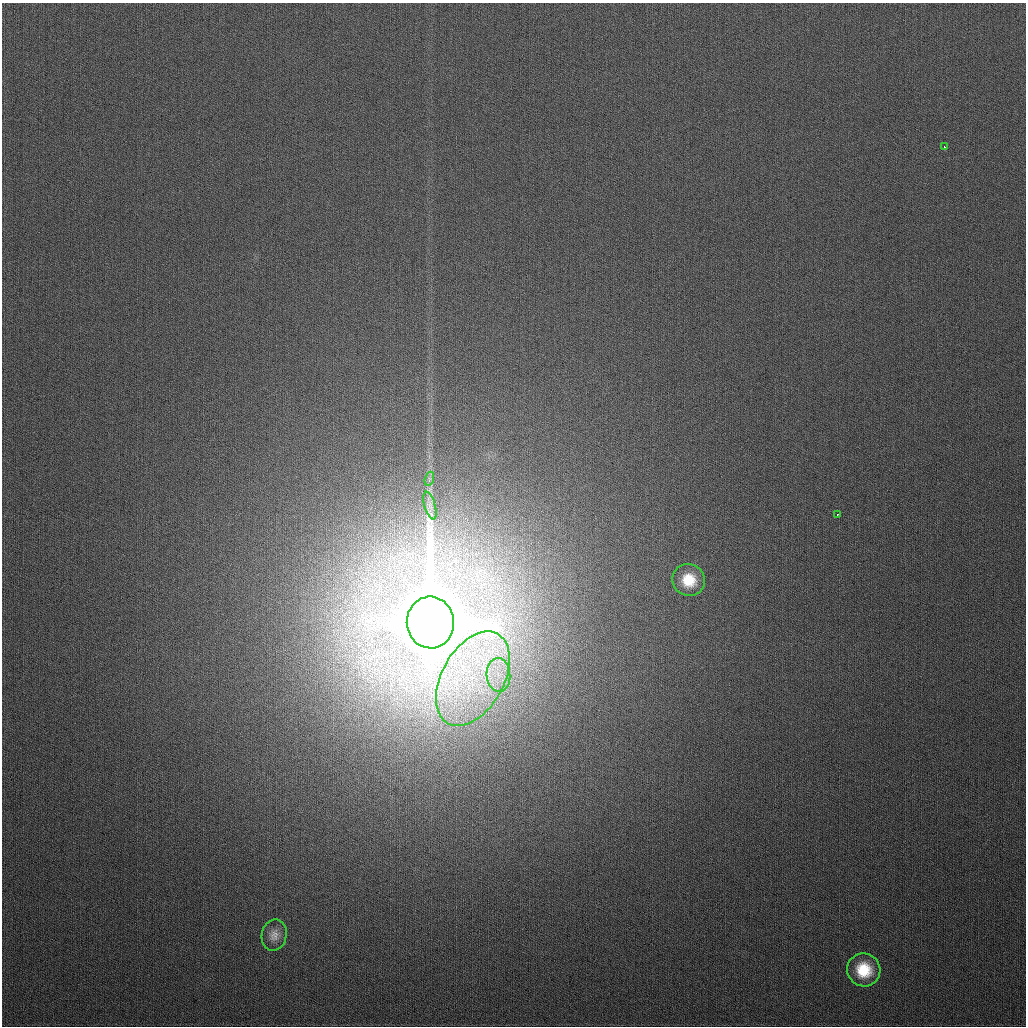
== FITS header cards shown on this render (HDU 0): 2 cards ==
NAXIS1  =                 1024
NAXIS2  =                 1024

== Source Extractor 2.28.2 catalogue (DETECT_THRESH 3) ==
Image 1024 x 1024 px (HDU 0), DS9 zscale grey, 1 PNG px = 1 image px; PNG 1028 x 1028 px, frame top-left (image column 1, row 1024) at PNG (2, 3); each listed source drawn as its Kron ellipse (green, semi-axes under 4 px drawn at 4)
Background 301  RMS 12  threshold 35.2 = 3 sigma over >= 5 px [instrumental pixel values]
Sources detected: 10; all 10 listed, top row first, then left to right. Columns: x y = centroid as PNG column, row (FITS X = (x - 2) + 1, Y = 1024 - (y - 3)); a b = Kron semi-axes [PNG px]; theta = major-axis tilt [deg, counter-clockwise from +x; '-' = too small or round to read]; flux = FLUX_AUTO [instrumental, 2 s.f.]
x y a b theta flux
944 147 3 3 - 2.8e+03
429 479 7 4 72 2.0e+03
430 506 14 5 -74 5.0e+03
837 514 3 2 - 2.9e+03
689 580 16 15 - 2.1e+04
430 622 26 23 -84 1.6e+07
498 675 17 12 -86 1.8e+04
473 679 51 31 61 1.3e+05
274 935 16 12 78 7.2e+03
864 970 17 16 - 2.6e+04